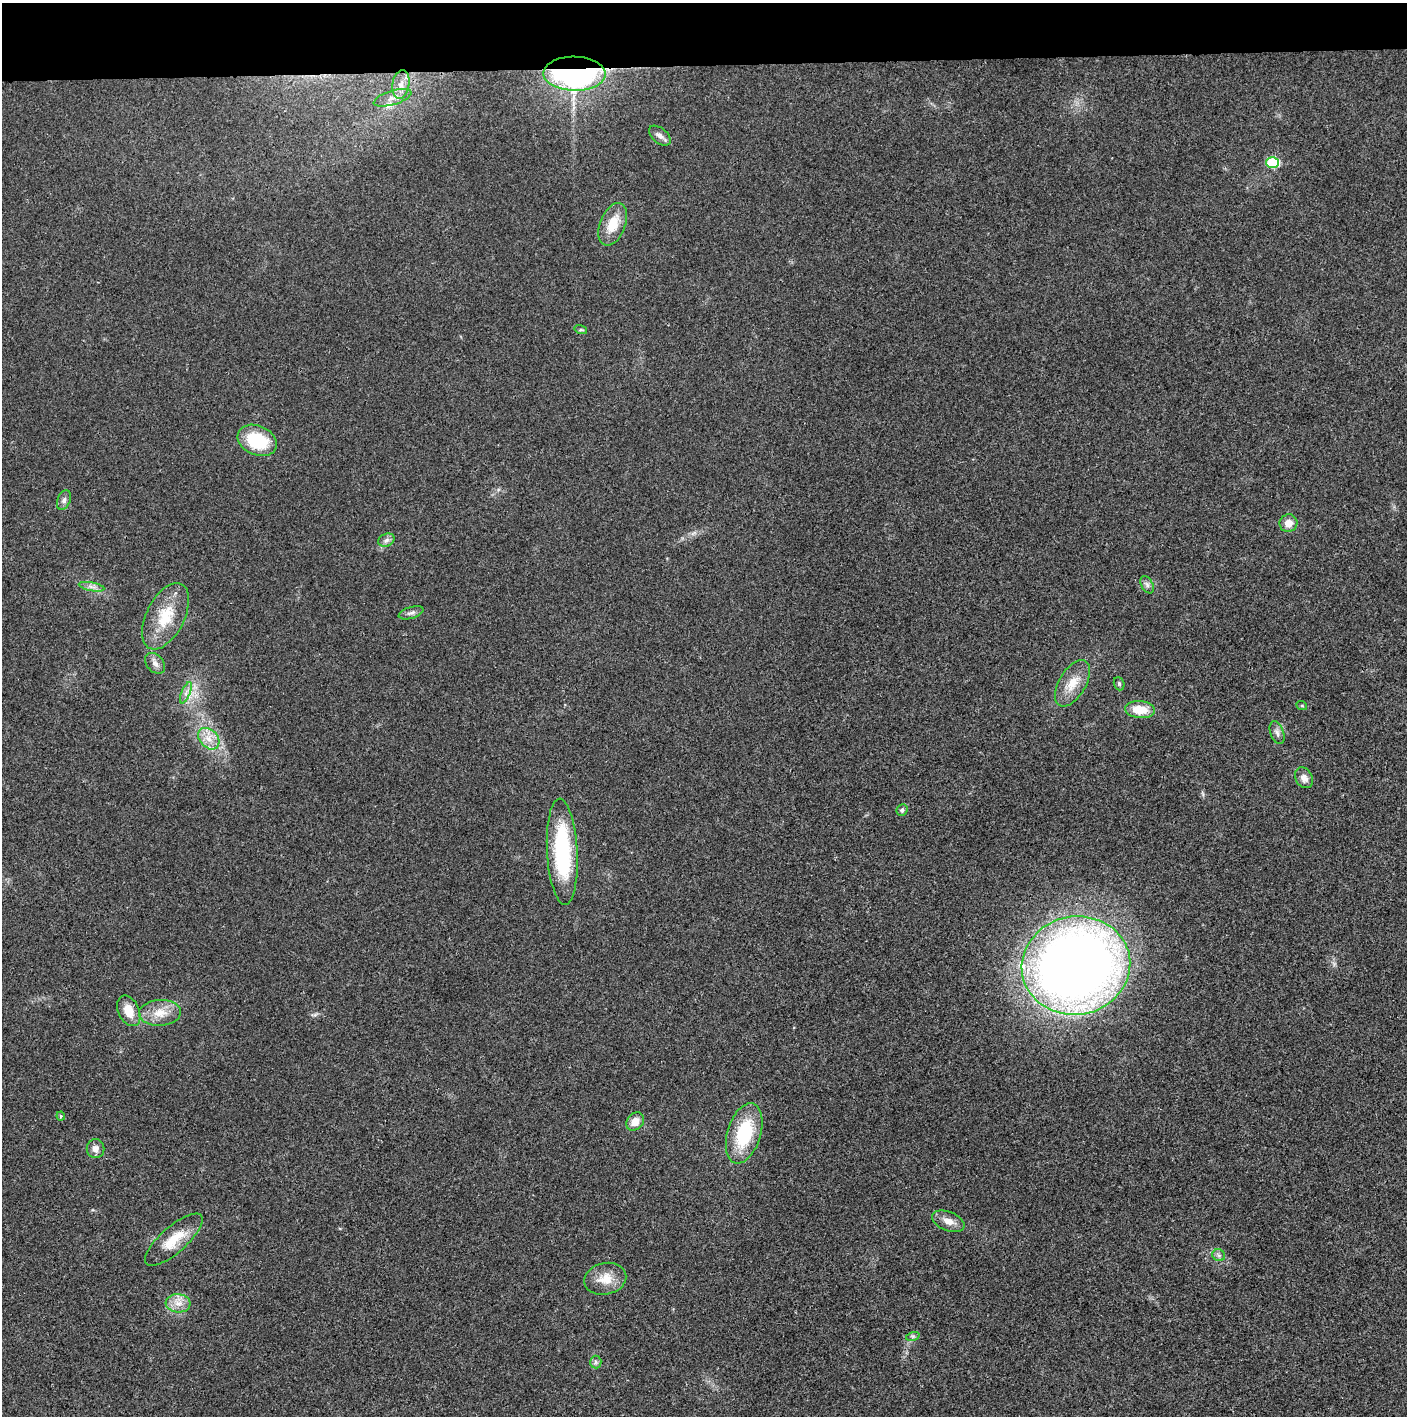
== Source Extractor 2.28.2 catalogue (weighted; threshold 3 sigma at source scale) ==
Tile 2 of 3 x 3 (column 2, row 1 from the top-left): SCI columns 1410-2814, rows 2830-4243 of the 4221 x 4243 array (HDU 1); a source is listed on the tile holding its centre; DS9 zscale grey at full resolution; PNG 1409 x 1418 px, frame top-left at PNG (2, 3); each listed source drawn as its Kron ellipse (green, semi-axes under 4 px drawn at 4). Shown black and unused: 4% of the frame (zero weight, under 3 of 4 exposures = <1% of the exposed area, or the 3 px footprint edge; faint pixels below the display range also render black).
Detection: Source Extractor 2.28.2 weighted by HDU 2 'WHT'; one run over the whole footprint, this tile lists its part. Background 0.0189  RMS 0.005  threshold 0.0225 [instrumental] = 3 sigma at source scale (4.5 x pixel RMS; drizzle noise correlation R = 1.50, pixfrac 1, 0.05/0.05 arcsec/px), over >= 5 px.
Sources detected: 42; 1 inside a brighter object's white glare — neither listed nor drawn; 1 inside a brighter listed object's ellipse — not listed separately; the other 40 listed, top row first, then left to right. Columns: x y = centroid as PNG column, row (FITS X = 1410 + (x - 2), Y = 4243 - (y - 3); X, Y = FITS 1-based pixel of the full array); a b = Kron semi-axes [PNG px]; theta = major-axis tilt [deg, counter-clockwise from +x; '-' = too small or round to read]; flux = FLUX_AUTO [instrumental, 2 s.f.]
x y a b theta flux
574 74 31 17 -1 150
401 84 14 8 80 4.8
393 98 19 7 17 4.5
660 136 13 7 -39 2.5
1272 162 6 5 - 26
613 224 22 12 68 11
581 330 6 4 -18 0.74
257 440 20 14 -23 26
64 500 10 6 67 1.8
1288 523 9 8 - 4.8
386 540 8 6 22 1.8
1147 585 9 6 -63 1.6
92 587 13 4 -10 1.9
411 613 13 6 17 1.9
165 616 36 19 63 18
155 663 12 8 -48 2.6
1072 683 26 13 59 9.5
1119 684 7 5 -69 0.81
186 693 11 4 68 2.1
1302 706 5 3 - 0.47
1140 710 15 8 -6 10
1277 733 12 6 -69 2.1
209 739 12 8 -47 5.1
1304 778 11 8 -60 3.4
902 810 6 5 - 1.1
562 852 53 15 -87 52
1076 966 54 49 11 570
129 1011 16 10 -64 7.8
160 1013 21 13 3 8.5
61 1116 4 4 - 0.69
635 1122 10 8 49 5.3
744 1133 31 16 73 30
95 1149 9 9 - 3.1
948 1221 17 9 -22 4.5
174 1240 36 13 41 13
1219 1255 6 6 - 1.3
605 1279 21 15 12 8.8
178 1303 12 9 -5 4.7
913 1336 7 4 18 0.88
596 1362 6 5 - 1.1
Overlapping masked pixels (flux is a lower limit): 1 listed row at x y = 574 74